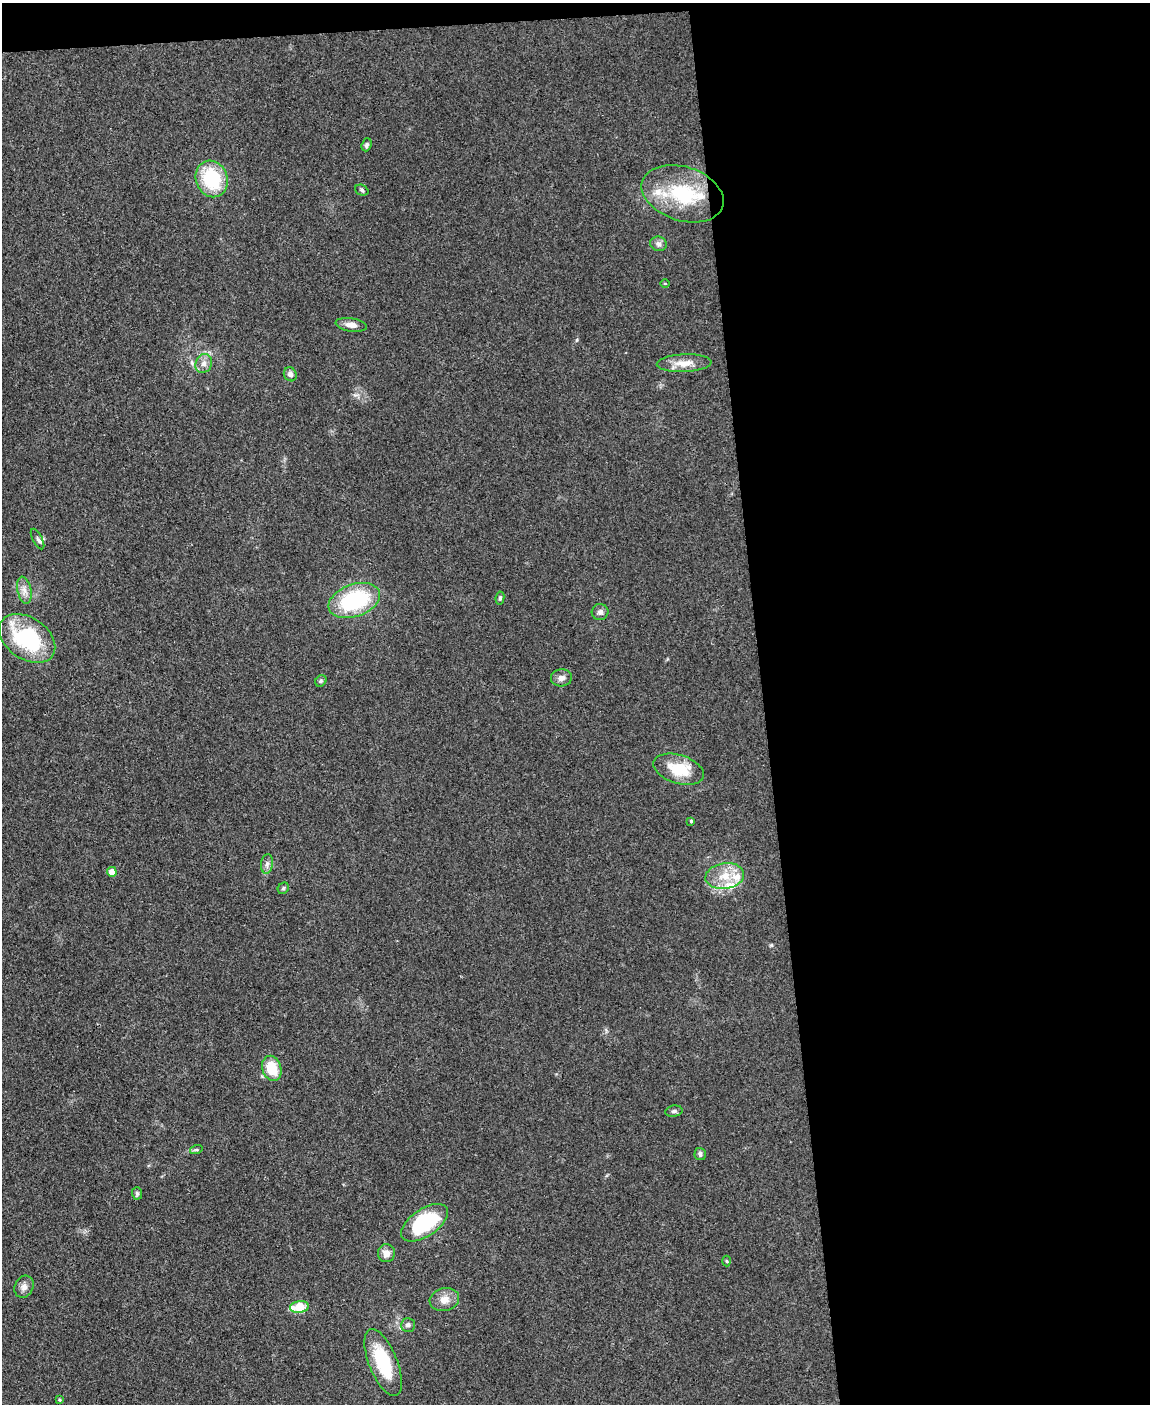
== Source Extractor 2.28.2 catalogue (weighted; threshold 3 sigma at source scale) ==
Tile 4 of 4 x 3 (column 4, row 1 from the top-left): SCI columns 3447-4594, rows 3043-4444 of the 4594 x 4573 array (HDU 1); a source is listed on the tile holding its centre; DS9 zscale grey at full resolution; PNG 1152 x 1406 px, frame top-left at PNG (2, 3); each listed source drawn as its Kron ellipse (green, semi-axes under 4 px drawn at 4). Shown black and unused: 35% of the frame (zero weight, under 3 of 4 exposures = <1% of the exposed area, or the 3 px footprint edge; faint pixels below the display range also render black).
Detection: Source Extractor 2.28.2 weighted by HDU 2 'WHT'; one run over the whole footprint, this tile lists its part. Background 0.107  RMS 0.0063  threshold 0.0282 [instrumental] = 3 sigma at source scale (4.5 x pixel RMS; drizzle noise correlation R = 1.50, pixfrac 1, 0.05/0.05 arcsec/px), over >= 5 px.
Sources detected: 42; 4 inside a brighter listed object's ellipse — not listed separately; the other 38 listed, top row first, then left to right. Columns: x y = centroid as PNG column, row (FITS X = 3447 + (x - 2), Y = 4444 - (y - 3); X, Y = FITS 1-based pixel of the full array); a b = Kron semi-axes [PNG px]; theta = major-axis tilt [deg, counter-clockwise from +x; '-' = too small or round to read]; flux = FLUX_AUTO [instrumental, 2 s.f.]
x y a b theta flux
367 145 6 5 - 1.4
212 179 18 15 -69 38
362 190 7 5 -23 1.1
683 194 42 27 -18 46
658 244 8 7 - 2.1
665 283 4 3 - 0.54
351 325 16 6 -9 4.4
204 363 10 8 65 3.6
684 363 27 9 2 8.6
290 374 7 6 - 2.4
37 539 11 5 -63 1.6
24 590 13 7 -77 4.1
500 598 6 4 81 1
354 600 27 16 20 56
600 612 8 8 - 2.2
27 638 31 20 -34 59
561 678 10 8 5 3.2
321 681 6 5 - 1.2
679 769 26 14 -17 20
691 821 3 3 - 0.7
267 864 10 6 81 2.2
112 872 5 4 - 6.3
725 876 19 13 9 12
283 888 6 5 - 1.1
272 1068 13 9 -71 15
674 1111 9 5 10 1.5
196 1150 6 4 18 0.86
700 1154 6 5 - 1.7
137 1193 6 5 - 1.1
425 1223 27 13 34 46
386 1253 9 8 - 4.4
727 1261 5 3 - 0.61
24 1287 11 9 64 3.4
444 1300 15 11 13 6.3
299 1307 9 6 7 23
408 1325 7 6 - 2.1
383 1363 35 14 -68 33
59 1400 4 4 - 0.8